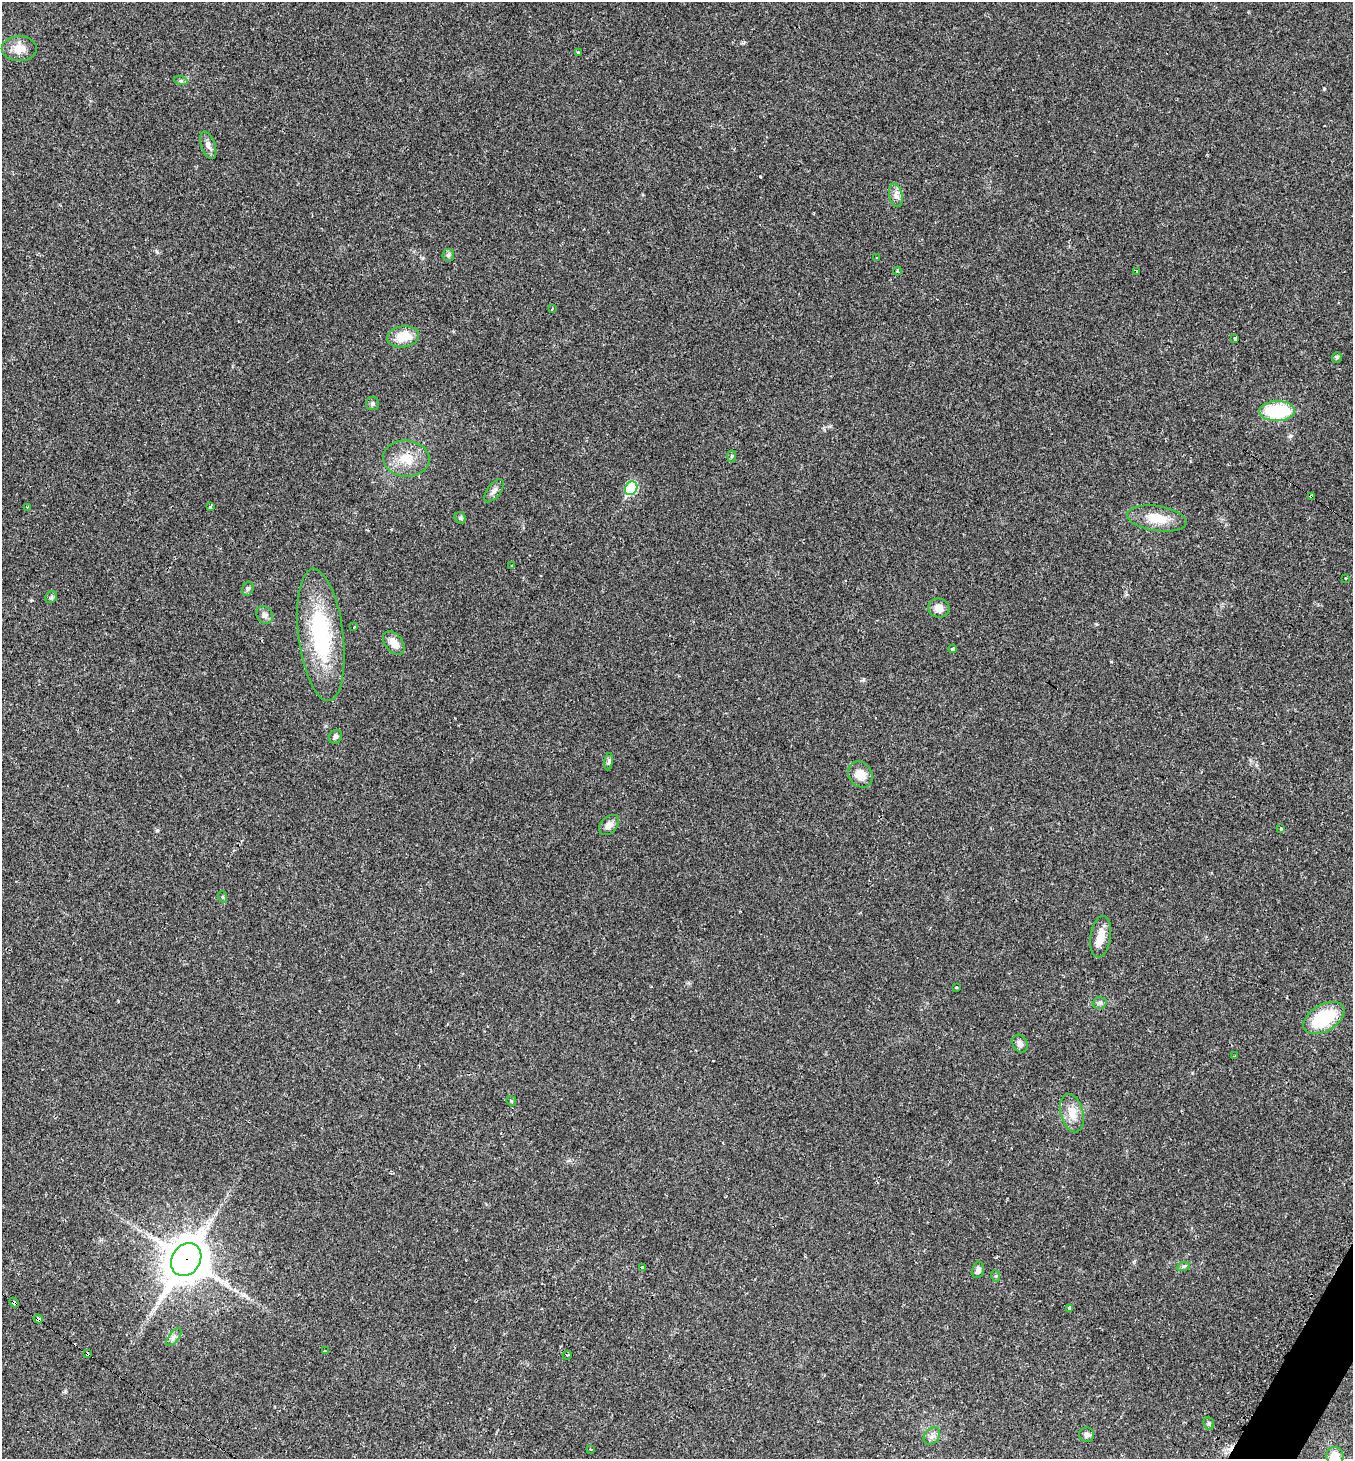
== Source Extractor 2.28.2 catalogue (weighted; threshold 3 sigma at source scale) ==
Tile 6 of 4 x 4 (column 2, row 2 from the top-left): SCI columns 1658-3008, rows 2935-4391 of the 5936 x 5931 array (HDU 1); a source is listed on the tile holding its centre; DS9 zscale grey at full resolution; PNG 1355 x 1461 px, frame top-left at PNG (2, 2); each listed source drawn as its Kron ellipse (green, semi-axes under 4 px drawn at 4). Shown black and unused: <1% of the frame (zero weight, under 2 of 3 exposures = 2% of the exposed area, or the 3 px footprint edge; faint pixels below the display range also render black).
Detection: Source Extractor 2.28.2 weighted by HDU 2 'WHT'; one run over the whole footprint, this tile lists its part. Background 0.0302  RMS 0.0045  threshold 0.0204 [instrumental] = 3 sigma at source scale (4.5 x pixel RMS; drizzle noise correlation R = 1.50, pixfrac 1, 0.05/0.05 arcsec/px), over >= 5 px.
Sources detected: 69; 3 cosmic-ray / hot-pixel residue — neither listed nor drawn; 1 inside a brighter listed object's ellipse — not listed separately; the other 65 listed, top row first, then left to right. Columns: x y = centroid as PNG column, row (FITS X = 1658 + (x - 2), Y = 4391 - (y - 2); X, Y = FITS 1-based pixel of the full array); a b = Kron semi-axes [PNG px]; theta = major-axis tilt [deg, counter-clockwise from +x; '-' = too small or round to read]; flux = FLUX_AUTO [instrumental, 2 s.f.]
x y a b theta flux
19 49 17 12 -1 5.7
578 52 3 3 - 1.4
181 81 7 4 -18 0.75
208 145 14 7 -70 2.2
896 195 12 6 -79 2.3
448 255 6 5 - 0.94
876 258 3 2 - 0.47
898 271 4 3 - 1.1
1136 271 3 3 - 0.66
552 309 3 2 - 0.49
403 337 16 10 8 8
1235 339 3 3 - 1.6
1337 357 5 5 - 0.74
373 403 7 6 - 1
1277 411 18 10 0 26
732 456 6 4 88 0.62
406 459 23 18 -4 9.6
631 488 7 6 - 30
494 491 13 6 53 2.2
1311 496 4 3 - 5.2
27 507 3 3 - 0.51
210 507 3 3 - 0.6
460 518 6 5 - 0.73
1157 518 30 12 -8 9.4
512 566 3 3 - 0.94
1346 578 3 3 - 1
248 589 7 5 67 0.86
51 597 6 5 - 0.78
939 608 10 9 - 3.8
265 615 9 8 - 1.7
354 627 3 2 - 0.59
321 635 66 22 -83 45
394 643 13 8 -50 4.8
953 649 4 3 - 1.4
335 737 7 6 - 1.3
609 762 9 4 81 0.91
860 775 14 11 -55 5.6
609 825 12 8 45 2.7
1281 828 3 3 - 1
223 897 6 3 -71 0.52
1101 937 21 10 81 5.7
957 987 3 3 - 1.4
1100 1003 7 6 - 1
1324 1018 22 13 30 22
1020 1044 9 7 -64 2
1235 1056 3 2 - 0.39
511 1101 5 4 - 0.52
1072 1113 19 11 -76 5.8
186 1260 17 14 58 1300
642 1267 4 3 - 3.4
1183 1267 7 4 19 0.75
978 1270 8 6 77 1.5
996 1276 6 4 -72 0.5
14 1302 5 3 - 4.1
1070 1309 4 3 - 12
38 1319 5 4 - 11
174 1337 10 5 52 1.5
325 1351 3 3 - 0.5
87 1354 3 3 - 2.2
567 1355 4 3 - 0.37
1209 1423 6 5 - 0.76
1087 1435 7 7 - 1.5
932 1436 10 7 50 1.9
591 1449 3 3 - 0.51
1335 1456 9 8 - 6.2
Overlapping masked pixels (flux is a lower limit): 5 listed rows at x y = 1311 496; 186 1260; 14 1302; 38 1319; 87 1354
Isophote crosses this tile's border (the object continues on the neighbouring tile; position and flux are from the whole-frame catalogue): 1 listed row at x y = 1335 1456